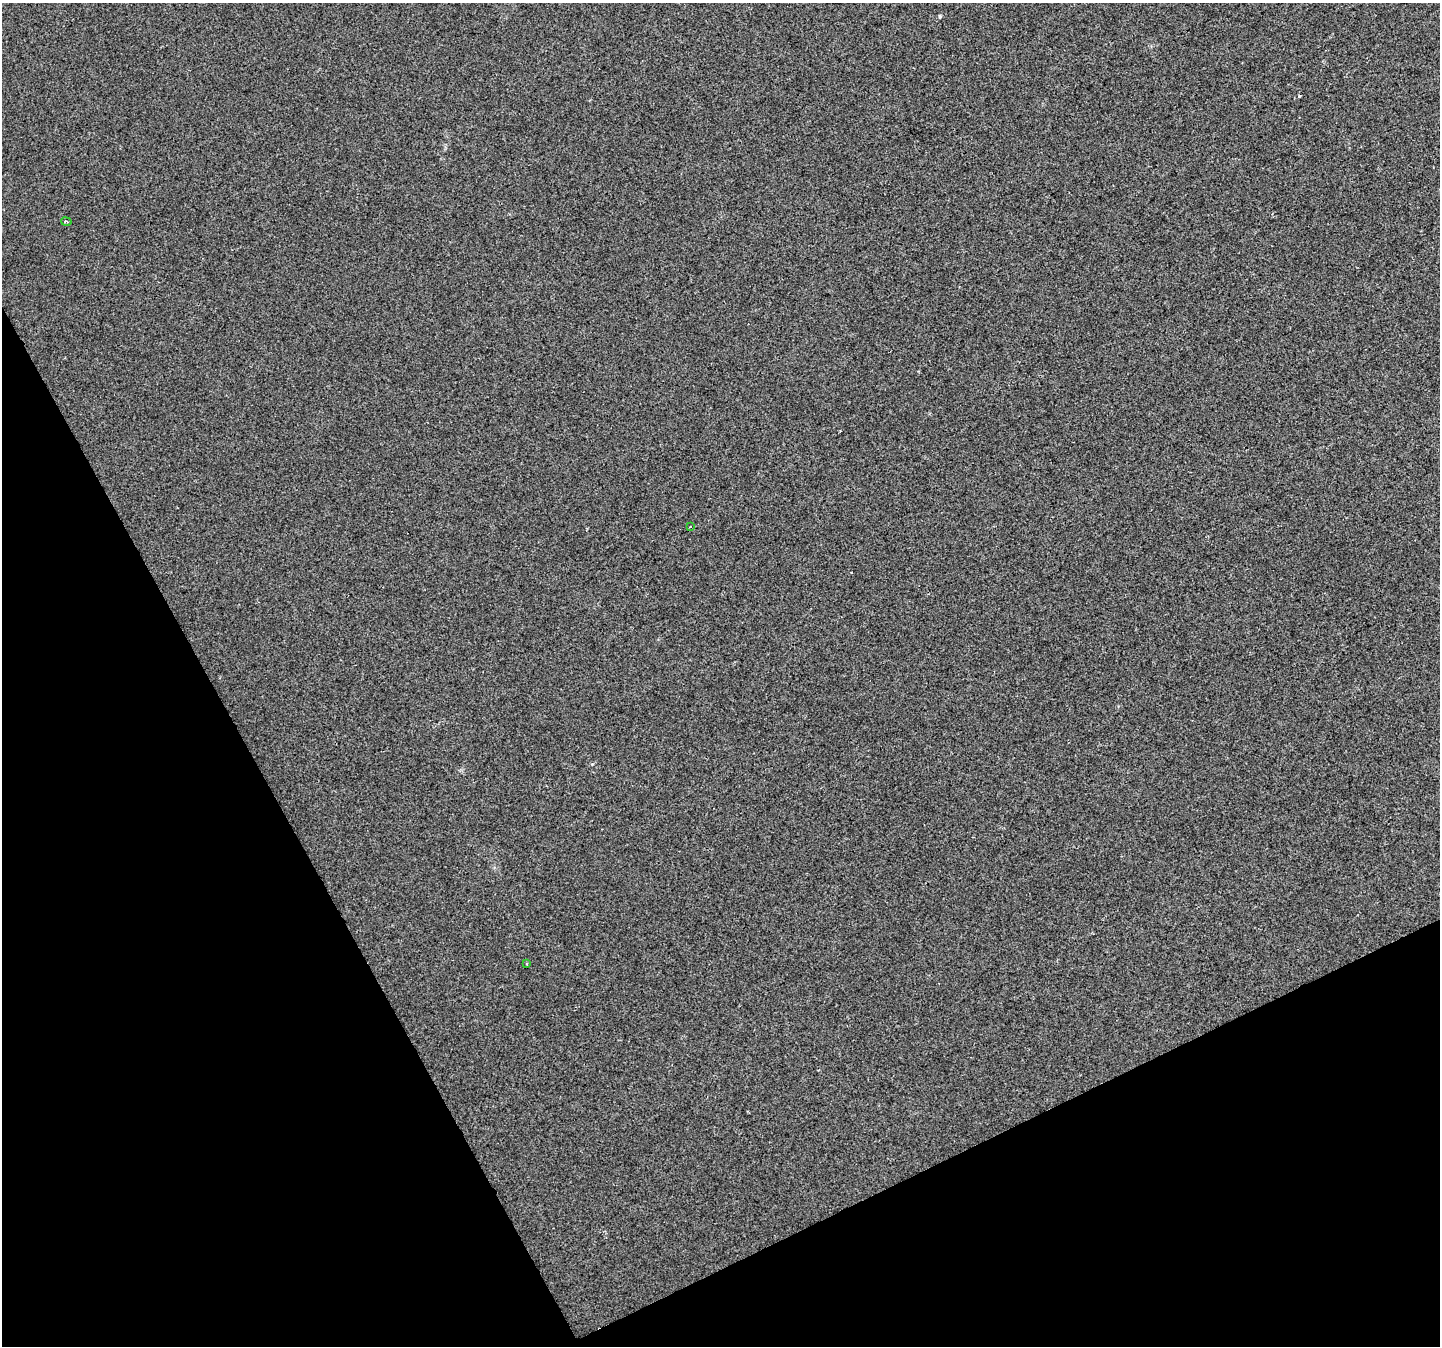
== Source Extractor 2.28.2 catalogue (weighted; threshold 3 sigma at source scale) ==
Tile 14 of 4 x 4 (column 2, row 4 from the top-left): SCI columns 1439-2876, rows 100-1443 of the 5753 x 5632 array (HDU 1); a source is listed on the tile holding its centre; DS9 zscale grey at full resolution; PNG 1442 x 1348 px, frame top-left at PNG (2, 3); each listed source drawn as its Kron ellipse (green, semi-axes under 4 px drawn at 4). Shown black and unused: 25% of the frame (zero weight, under 2 of 3 exposures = <1% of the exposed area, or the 3 px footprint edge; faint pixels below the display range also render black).
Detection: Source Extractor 2.28.2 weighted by HDU 2 'WHT'; one run over the whole footprint, this tile lists its part. Background 0.0138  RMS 0.0048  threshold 0.0217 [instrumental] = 3 sigma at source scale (4.5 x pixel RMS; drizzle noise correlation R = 1.50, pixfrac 1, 0.0396/0.0396 arcsec/px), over >= 5 px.
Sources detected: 3; all 3 listed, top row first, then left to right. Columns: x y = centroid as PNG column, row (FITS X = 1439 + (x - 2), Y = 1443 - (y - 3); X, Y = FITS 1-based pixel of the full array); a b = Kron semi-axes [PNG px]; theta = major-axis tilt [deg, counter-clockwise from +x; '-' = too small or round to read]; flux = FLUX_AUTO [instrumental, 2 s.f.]
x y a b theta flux
66 222 5 3 - 0.78
690 527 3 2 - 0.52
527 964 3 2 - 0.49